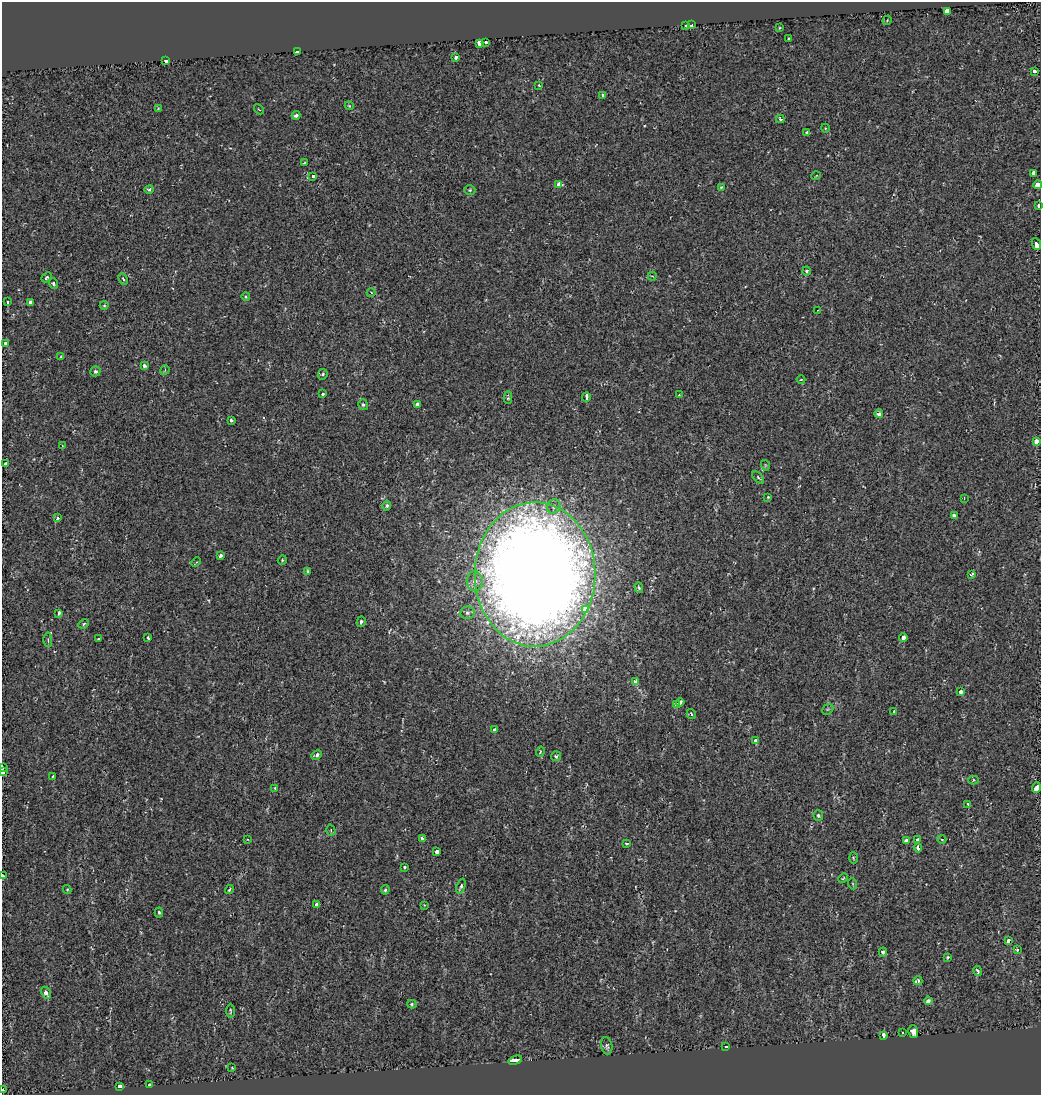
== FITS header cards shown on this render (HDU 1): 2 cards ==
NAXIS1  =                 1039
NAXIS2  =                 1093

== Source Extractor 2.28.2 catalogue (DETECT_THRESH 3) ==
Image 1039 x 1093 px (HDU 1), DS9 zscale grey, 1 PNG px = 1 image px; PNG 1043 x 1097 px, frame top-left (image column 1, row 1093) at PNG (2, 2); each listed source drawn as its Kron ellipse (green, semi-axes under 4 px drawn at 4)
Background 0.00156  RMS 0.0052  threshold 0.0157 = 3 sigma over >= 5 px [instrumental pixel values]
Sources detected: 147; all 147 listed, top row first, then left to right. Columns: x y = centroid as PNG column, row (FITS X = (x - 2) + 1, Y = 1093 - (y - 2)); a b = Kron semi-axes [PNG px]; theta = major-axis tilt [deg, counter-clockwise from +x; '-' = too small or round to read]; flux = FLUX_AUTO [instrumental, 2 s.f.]
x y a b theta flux
947 11 4 4 - 17
887 20 5 3 - 0.3
686 25 3 3 - 2.4
692 25 4 3 - 7.1
779 28 4 3 - 0.28
789 39 3 3 - 2.1
486 42 3 3 - 3.1
480 43 3 3 - 110
298 51 4 3 - 12
456 57 3 3 - 1.9
166 60 3 3 - 12
1034 71 3 3 - 4.5
539 85 3 2 - 0.3
603 95 4 3 - 1.1
349 106 4 4 - 0.36
158 108 4 4 - 0.29
259 109 5 2 - 0.27
296 115 4 3 - 1.1
780 119 4 3 - 0.75
825 128 4 3 - 0.28
807 132 4 3 - 0.65
304 163 4 2 - 0.39
1033 173 4 4 - 1.5
313 176 3 3 - 2.5
816 176 5 3 - 0.24
559 184 4 3 - 5.2
1038 185 4 4 - 6.9
721 187 4 3 - 0.34
149 190 5 4 - 0.85
470 190 5 4 - 0.46
1039 206 3 3 - 4.7
1036 244 6 3 -66 20
806 271 4 3 - 0.85
652 276 4 3 - 0.35
47 277 6 4 42 0.75
123 279 6 3 -64 0.55
53 283 6 4 -71 0.87
371 293 4 4 - 0.46
246 297 4 4 - 0.39
7 302 3 3 - 1.9
31 302 4 3 - 8.3
104 305 4 4 - 0.34
818 310 3 2 - 0.2
5 343 3 3 - 6.5
61 357 4 2 - 0.28
144 365 4 4 - 1.3
165 370 5 4 - 0.4
95 371 5 5 - 0.76
323 374 5 4 - 0.68
801 380 4 3 - 0.27
323 394 3 3 - 2
679 395 3 3 - 0.22
586 397 5 3 - 5.2
508 398 6 4 89 0.54
363 405 5 5 - 0.64
417 405 4 4 - 1.2
879 414 4 3 - 1.7
231 420 3 3 - 1.3
1036 441 3 3 - 10
62 446 4 2 - 0.25
6 463 3 3 - 5.9
765 465 5 3 - 0.36
758 477 7 4 -47 0.55
768 497 3 3 - 0.32
964 498 2 2 - 0.25
387 506 5 4 - 0.7
554 506 7 6 - 1.2
954 515 4 3 - 0.92
57 518 4 3 - 1.1
220 555 4 3 - 1.3
282 560 5 4 - 0.4
196 562 5 4 - 0.43
308 571 4 3 - 0.56
535 574 72 60 90 1000
972 574 4 3 - 0.76
475 581 10 8 -87 2.5
639 588 5 4 - 0.55
586 609 4 3 - 57
59 613 3 3 - 5.5
467 613 7 6 - 0.91
361 622 5 4 - 0.85
84 624 5 4 - 0.46
903 637 4 4 - 3.6
148 638 3 3 - 0.63
99 639 3 3 - 2.9
48 640 7 3 -88 0.5
636 681 4 3 - 3.2
961 691 4 3 - 2.9
680 702 4 3 - 2.4
676 704 4 3 - 1.3
828 709 6 4 44 0.47
894 712 3 3 - 1.2
691 714 5 3 - 0.9
494 730 4 3 - 1.4
756 741 4 3 - 4.2
540 752 5 3 - 0.32
316 755 5 4 - 0.82
556 756 5 5 - 0.85
2 767 3 2 - 0.9
3 772 4 3 - 12
52 776 3 2 - 0.48
973 780 5 4 - 0.48
275 788 4 4 - 0.41
1036 788 5 3 - 20
968 804 4 4 - 0.45
818 815 5 5 - 0.62
331 830 6 4 -73 0.55
422 838 3 3 - 2
247 839 3 2 - 0.28
942 839 4 3 - 0.36
918 840 4 3 - 4.2
906 841 3 3 - 5.8
627 843 3 3 - 1
918 848 4 3 - 1.7
437 852 4 3 - 1.3
853 858 6 4 -88 0.38
405 867 3 3 - 0.48
3 876 3 2 - 12
843 878 5 3 - 0.32
853 884 5 3 - 0.31
461 886 7 4 70 1.1
67 889 4 4 - 0.34
229 889 5 3 - 0.64
385 890 5 3 - 0.62
317 905 4 3 - 6.5
424 905 2 2 - 0.28
159 912 5 4 - 0.53
1008 941 4 3 - 3.2
1017 949 4 3 - 1
883 952 4 4 - 0.83
948 957 4 3 - 0.39
978 971 5 3 - 0.9
918 981 4 3 - 0.87
46 993 6 4 -62 1.9
928 1001 4 4 - 1.4
412 1004 4 4 - 0.43
230 1011 7 2 -90 0.46
903 1032 3 3 - 0.78
913 1032 6 5 - 1.4
884 1035 4 3 - 5.2
607 1046 9 5 -79 0.98
726 1047 4 3 - 1.5
515 1060 7 3 18 31
232 1068 2 2 - 0.21
149 1085 3 3 - 0.72
120 1087 4 3 - 12
3 1090 3 2 - 2.7
At the frame edge (FLAGS 8, measured only in part): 7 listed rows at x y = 1038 185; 1039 206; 1036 244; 2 767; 3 772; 3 876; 3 1090